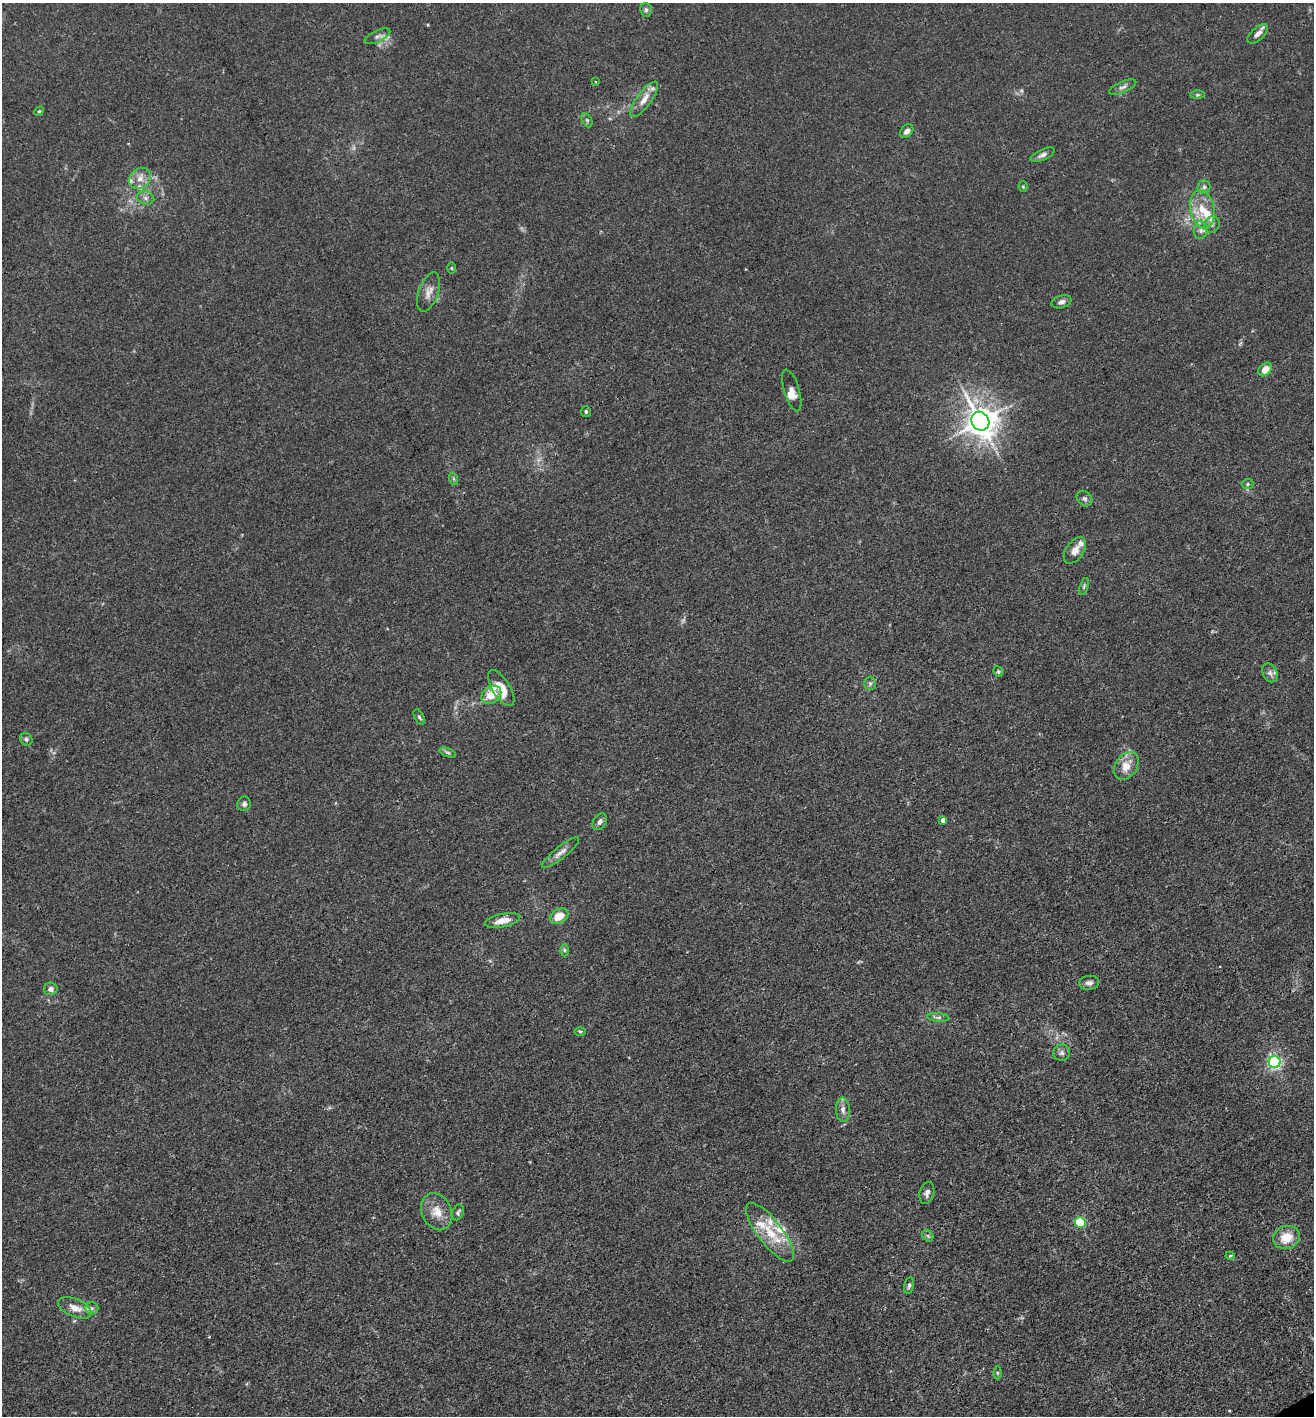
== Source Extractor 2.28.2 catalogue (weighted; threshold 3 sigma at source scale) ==
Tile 6 of 4 x 4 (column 2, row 2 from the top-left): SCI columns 1511-2822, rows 2912-4325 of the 5777 x 5823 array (HDU 1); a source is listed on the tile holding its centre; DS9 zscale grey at full resolution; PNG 1316 x 1418 px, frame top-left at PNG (2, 3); each listed source drawn as its Kron ellipse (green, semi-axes under 4 px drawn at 4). Shown black and unused: <1% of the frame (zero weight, under 3 of 4 exposures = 7% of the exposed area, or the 3 px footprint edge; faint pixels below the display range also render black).
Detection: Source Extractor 2.28.2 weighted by HDU 2 'WHT'; one run over the whole footprint, this tile lists its part. Background 0.027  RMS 0.003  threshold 0.0137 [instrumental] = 3 sigma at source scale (4.5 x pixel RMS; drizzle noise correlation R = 1.50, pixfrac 1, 0.05/0.05 arcsec/px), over >= 5 px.
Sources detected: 78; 1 too faint to see at this stretch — neither listed nor drawn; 12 inside a brighter listed object's ellipse — not listed separately; the other 65 listed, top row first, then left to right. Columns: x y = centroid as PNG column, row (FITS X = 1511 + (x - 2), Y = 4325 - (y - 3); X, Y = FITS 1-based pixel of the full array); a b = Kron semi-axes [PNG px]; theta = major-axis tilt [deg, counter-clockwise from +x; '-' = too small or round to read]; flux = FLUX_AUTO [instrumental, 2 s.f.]
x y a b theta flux
646 10 7 5 -80 0.75
1258 34 12 6 42 1.8
377 36 14 5 25 1.3
595 82 3 3 - 0.5
1123 87 15 5 23 1.1
1198 95 7 4 0 0.45
644 99 21 7 54 3.2
39 111 5 4 - 0.36
587 120 7 5 -65 0.57
907 131 8 5 45 1.3
1043 155 13 5 25 1.3
140 178 11 10 - 2.6
1023 187 5 4 - 0.37
1204 187 6 6 - 0.86
146 198 9 6 -15 1.2
1202 209 19 12 -77 6.3
1212 225 8 7 - 1.2
1201 230 9 7 82 1.3
451 268 5 3 - 0.32
429 292 20 10 71 2.7
1062 302 10 6 16 1.2
1265 369 8 5 44 3
792 390 22 7 -73 2.4
586 411 5 5 - 0.59
980 421 10 8 -54 490
454 479 6 4 -71 0.45
1248 484 6 5 - 0.52
1085 499 9 7 -44 0.99
1075 550 15 8 55 2.6
1084 586 9 4 72 0.57
998 671 5 5 - 0.5
1270 673 10 7 -64 1.3
870 683 6 5 - 0.68
501 688 20 9 -58 5.2
491 695 10 8 33 5.2
419 717 8 4 -61 0.6
26 739 6 5 - 0.63
448 752 8 3 -19 0.6
1126 766 15 11 55 4.3
244 804 7 6 - 0.91
943 820 4 4 - 1.8
600 822 9 6 58 1.1
561 852 23 6 39 2.2
559 916 10 7 29 4.5
503 920 18 7 12 3.4
565 950 6 4 -89 0.48
1089 983 10 7 4 1.4
51 989 7 6 - 1.2
938 1017 11 4 -4 0.81
580 1031 6 4 -1 0.41
1062 1053 8 8 - 1
1275 1062 6 6 - 45
843 1110 12 7 -88 1.5
927 1193 11 7 73 1.3
437 1212 19 14 -64 4.7
458 1212 8 5 65 0.72
1080 1222 5 5 - 22
770 1232 36 12 -53 9.7
928 1236 6 5 - 0.56
1287 1237 13 11 19 5.7
1230 1256 4 4 - 0.32
909 1285 8 5 76 0.66
75 1308 18 9 -23 3.4
92 1308 7 5 -1 0.76
997 1373 6 4 -89 0.45